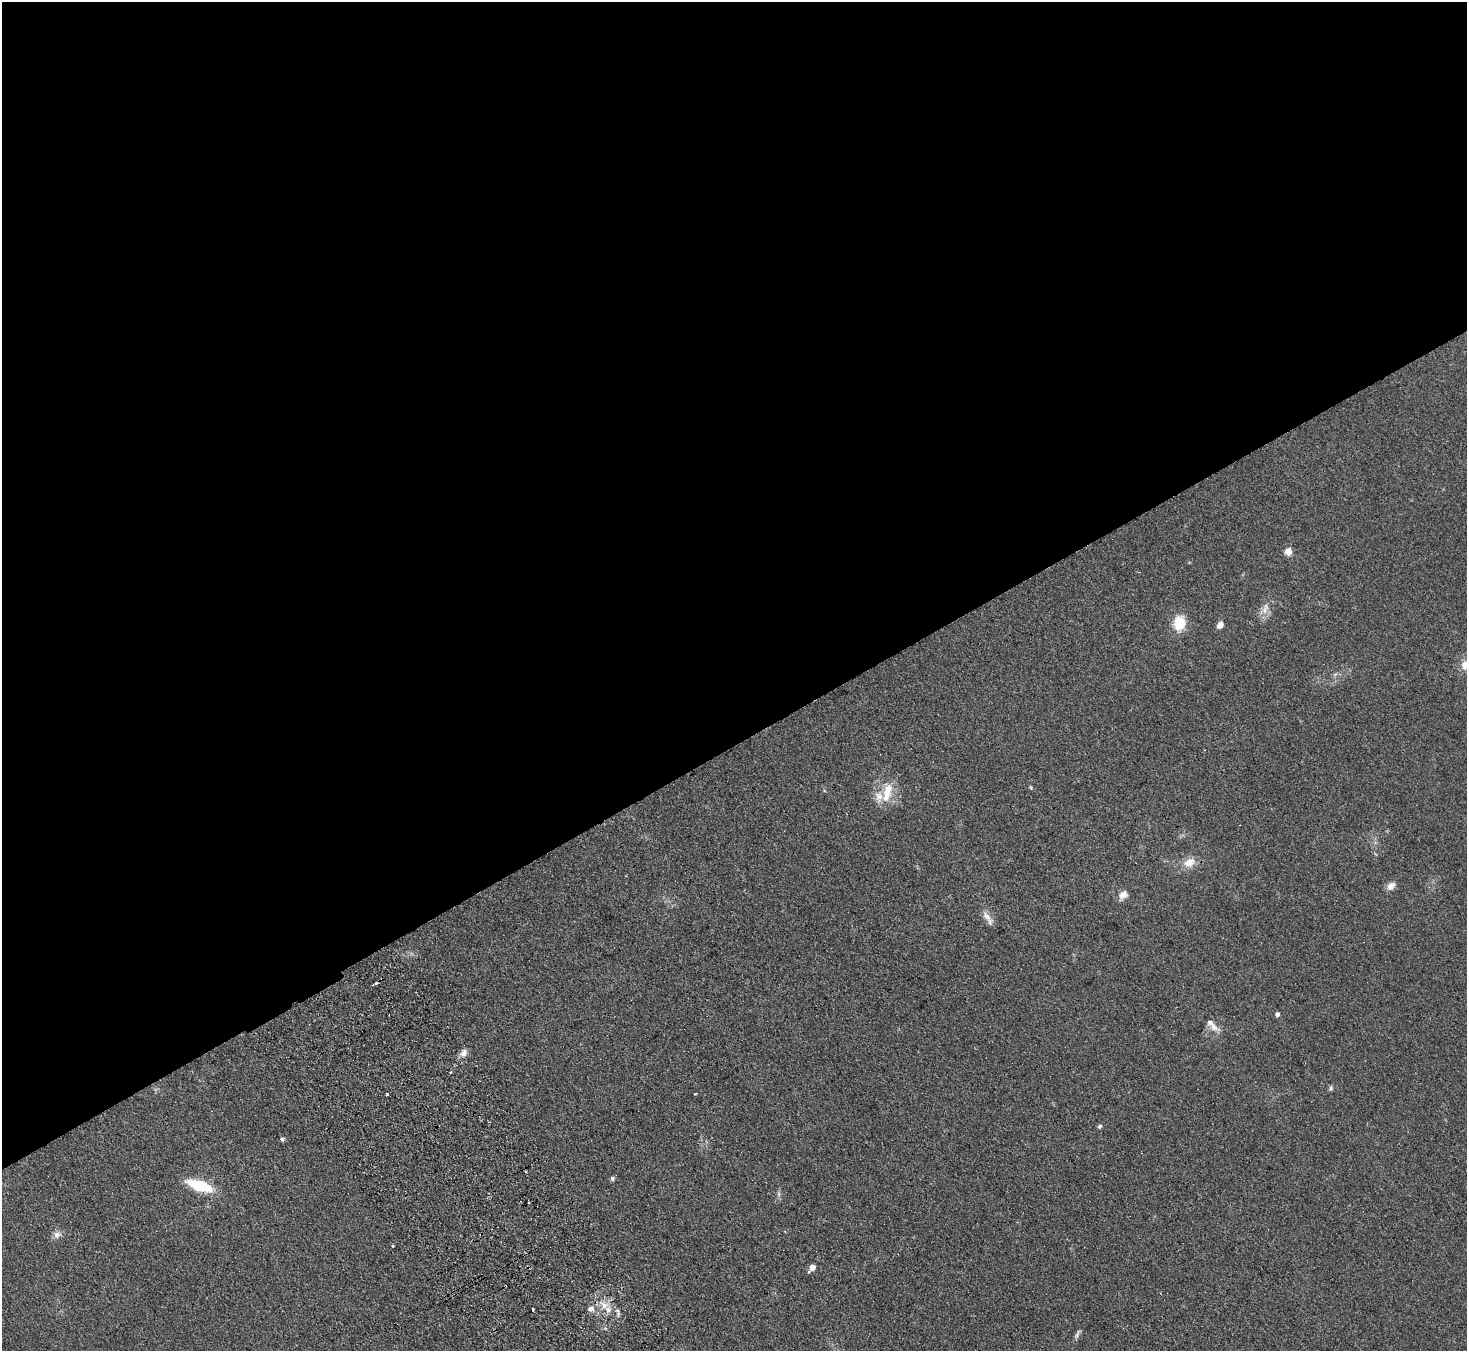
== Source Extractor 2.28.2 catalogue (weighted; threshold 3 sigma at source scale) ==
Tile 2 of 4 x 4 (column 2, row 1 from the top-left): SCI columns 1516-2980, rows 4240-5588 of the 5958 x 5920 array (HDU 1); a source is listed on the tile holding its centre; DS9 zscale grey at full resolution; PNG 1469 x 1353 px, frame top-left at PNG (2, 2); no overlay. Shown black and unused: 55% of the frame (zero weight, under 2 of 3 exposures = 3% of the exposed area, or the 3 px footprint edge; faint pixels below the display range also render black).
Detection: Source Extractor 2.28.2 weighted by HDU 2 'WHT'; one run over the whole footprint, this tile lists its part. Background 0.153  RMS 0.013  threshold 0.0573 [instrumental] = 3 sigma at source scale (4.5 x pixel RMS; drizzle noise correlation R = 1.50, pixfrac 1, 0.05/0.05 arcsec/px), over >= 5 px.
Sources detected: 36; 2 cosmic-ray / hot-pixel residue — not listed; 2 inside a brighter listed object's ellipse — not listed separately; the other 32 listed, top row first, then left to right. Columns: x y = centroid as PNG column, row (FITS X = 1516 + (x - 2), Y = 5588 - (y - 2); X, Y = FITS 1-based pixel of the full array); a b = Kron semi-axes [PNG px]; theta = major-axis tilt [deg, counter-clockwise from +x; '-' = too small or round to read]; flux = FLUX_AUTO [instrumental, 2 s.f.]
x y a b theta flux
1288 551 5 4 - 25
1265 609 20 8 63 11
1179 623 18 14 82 27
1220 625 7 6 - 7.8
1465 665 11 10 - 11
1031 788 5 4 - 1.3
887 793 29 11 75 24
1189 862 15 11 24 14
1391 886 12 8 47 6.8
1123 895 13 9 41 8.1
988 918 22 7 -58 8.6
1277 1014 4 4 - 4.6
1212 1025 24 8 -46 11
464 1053 10 7 49 6.7
450 1072 3 3 - 1.5
1331 1088 8 5 61 2.2
387 1094 3 3 - 7.7
695 1094 3 2 - 1.6
1100 1126 6 5 - 2.3
282 1139 4 4 - 3.2
612 1178 5 5 - 2.8
200 1186 22 10 -18 57
779 1194 7 4 -89 2.5
529 1202 3 2 - 1.5
57 1235 10 9 - 6.1
393 1246 3 3 - 1.8
812 1267 6 6 - 9.4
604 1305 13 9 -25 13
533 1309 3 3 - 3.2
591 1309 9 7 -8 5.6
617 1310 8 4 -42 3.2
1077 1334 14 4 65 3.8
Isophote crosses this tile's border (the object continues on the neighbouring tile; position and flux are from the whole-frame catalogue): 1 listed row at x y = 1465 665